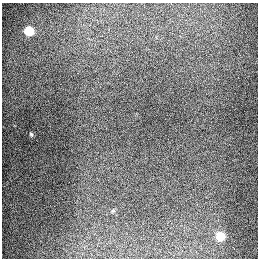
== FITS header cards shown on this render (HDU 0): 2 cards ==
NAXIS1  =                  256
NAXIS2  =                  256

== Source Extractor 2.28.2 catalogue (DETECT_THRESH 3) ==
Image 256 x 256 px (HDU 0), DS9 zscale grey, 1 PNG px = 1 image px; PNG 260 x 260 px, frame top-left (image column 1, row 256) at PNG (2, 3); no overlay
Background 1280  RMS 26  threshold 79.2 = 3 sigma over >= 5 px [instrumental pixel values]
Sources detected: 3; all 3 listed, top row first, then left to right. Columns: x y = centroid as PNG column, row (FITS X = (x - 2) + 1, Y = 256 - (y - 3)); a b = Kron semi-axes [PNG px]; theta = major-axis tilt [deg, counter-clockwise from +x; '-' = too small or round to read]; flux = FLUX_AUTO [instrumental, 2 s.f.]
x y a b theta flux
29 31 6 5 - 94000
31 134 4 3 - 2300
220 236 6 5 - 70000